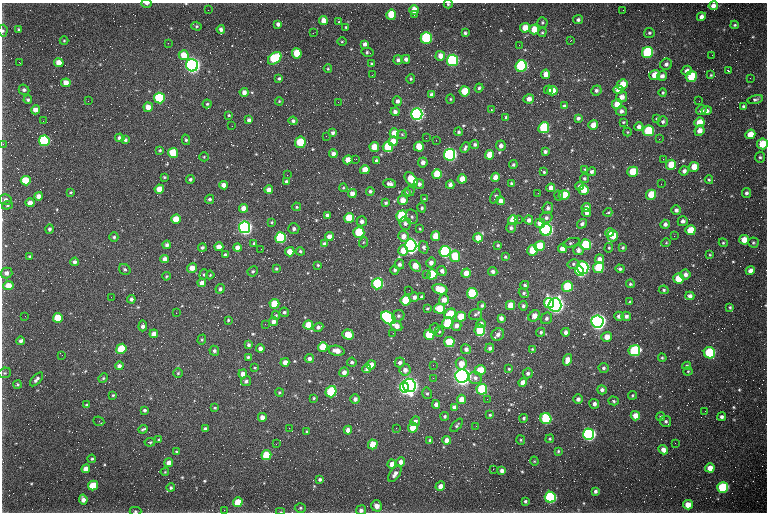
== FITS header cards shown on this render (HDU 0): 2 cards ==
NAXIS1  =                  765 /fastest changing axis
NAXIS2  =                  510 /next to fastest changing axis

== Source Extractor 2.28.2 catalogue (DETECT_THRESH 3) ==
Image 765 x 510 px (HDU 0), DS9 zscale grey, 1 PNG px = 1 image px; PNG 769 x 514 px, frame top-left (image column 1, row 510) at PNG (2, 3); each listed source drawn as its Kron ellipse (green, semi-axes under 4 px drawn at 4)
Background 605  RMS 17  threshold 50.2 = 3 sigma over >= 5 px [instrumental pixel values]
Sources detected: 589; of the 589, the 500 brightest by FLUX_AUTO listed and drawn (89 fainter detections omitted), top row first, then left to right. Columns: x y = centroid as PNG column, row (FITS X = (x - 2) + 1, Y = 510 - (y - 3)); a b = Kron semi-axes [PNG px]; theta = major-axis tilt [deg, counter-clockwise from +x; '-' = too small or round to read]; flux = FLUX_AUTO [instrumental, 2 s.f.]
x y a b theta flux
147 3 5 3 - 3.1e+03
448 4 4 4 - 1.5e+03
713 6 4 4 - 6.1e+03
208 10 2 2 - 3.9e+03
414 10 5 4 - 1.7e+04
623 10 2 2 - 1.1e+03
391 15 5 5 - 3.1e+04
414 15 2 2 - 2.0e+03
701 17 5 4 - 5.9e+03
578 20 5 4 - 2.8e+03
323 21 4 4 - 1.0e+04
339 22 4 4 - 1.2e+03
542 22 5 5 - 1.9e+03
278 24 4 4 - 4.2e+03
735 25 4 3 - 1.5e+03
197 26 5 4 - 1.6e+03
346 27 3 3 - 1.3e+03
525 28 5 4 - 1.3e+04
19 29 4 4 - 1.6e+03
221 29 4 4 - 3.8e+03
534 29 5 4 - 1.7e+04
3 31 6 4 87 1.9e+03
542 32 5 4 - 1.4e+03
313 33 2 2 - 4.3e+03
465 33 4 3 - 1.9e+03
649 33 5 5 - 1.9e+03
426 38 5 5 - 1.1e+05
571 40 3 2 - 2.1e+03
64 41 4 4 - 1.2e+03
342 42 5 3 - 1.1e+03
168 43 2 2 - 5.4e+03
365 44 4 4 - 4.7e+03
519 45 2 2 - 2.6e+03
368 52 6 3 -12 1.9e+03
647 52 6 5 - 1.2e+05
297 53 5 5 - 3.1e+04
184 55 5 5 - 2.1e+04
712 55 2 2 - 3.1e+03
440 56 5 5 - 8.4e+03
275 58 7 5 41 7.7e+04
406 59 4 4 - 4.4e+03
398 60 5 4 - 3.9e+03
452 60 5 5 - 2.1e+05
19 62 3 2 - 2.6e+03
59 63 5 4 - 1.4e+04
372 64 4 3 - 2.8e+03
666 64 6 5 - 3.6e+03
192 65 6 6 - 7.2e+05
521 66 6 5 - 1.8e+05
328 69 4 3 - 1.1e+03
687 70 5 4 - 4.1e+03
728 71 3 2 - 1.2e+03
546 74 4 4 - 1.1e+04
372 75 3 2 - 1.6e+03
654 75 5 5 - 1.5e+04
711 75 4 3 - 1.1e+03
662 76 5 4 - 5.1e+03
691 77 5 5 - 4.6e+04
279 78 3 3 - 1.8e+03
750 78 2 2 - 2.4e+03
411 79 5 4 - 1.6e+03
66 83 4 4 - 9.4e+03
622 84 5 4 - 1.8e+04
479 88 4 4 - 2.3e+03
24 90 5 5 - 3.0e+03
548 90 4 3 - 3.4e+03
596 90 5 5 - 3.1e+03
618 90 5 4 - 1.2e+04
465 91 5 5 - 3.4e+04
553 91 5 4 - 1.3e+04
244 92 4 4 - 5.7e+03
663 93 4 4 - 1.5e+03
431 95 4 3 - 3.2e+03
622 97 5 5 - 8.1e+03
159 98 5 5 - 9.7e+04
450 99 4 4 - 1.3e+03
529 99 5 4 - 6.3e+03
755 99 8 4 14 2.2e+03
28 100 4 4 - 2.0e+03
88 101 2 2 - 2.9e+03
279 101 4 3 - 1.2e+03
397 101 4 4 - 4.0e+03
699 101 2 2 - 1.2e+03
338 102 2 2 - 3.1e+03
207 104 4 4 - 1.4e+03
617 104 5 5 - 2.0e+04
564 106 4 3 - 2.9e+03
743 106 3 3 - 1.7e+03
148 107 5 4 - 1.1e+04
491 109 3 2 - 1.2e+03
36 110 4 4 - 9.7e+03
701 110 5 4 - 5.2e+03
621 111 5 5 - 4.7e+03
707 111 5 4 - 3.9e+03
395 112 4 4 - 4.6e+03
417 114 6 6 - 3.9e+05
229 115 3 2 - 1.3e+03
506 117 3 3 - 1.7e+03
578 118 4 3 - 3.9e+03
657 118 4 3 - 1.2e+03
249 120 4 4 - 3.8e+03
43 121 2 2 - 2.0e+03
293 121 4 4 - 2.7e+03
623 122 4 3 - 1.2e+03
663 122 5 5 - 2.8e+03
699 122 5 4 - 1.7e+04
593 125 5 4 - 1.3e+04
232 126 2 2 - 4.6e+03
639 127 4 4 - 4.5e+03
544 128 5 5 - 7.1e+04
648 131 5 5 - 6.9e+04
699 131 5 5 - 8.6e+03
459 132 4 4 - 1.9e+03
627 132 4 4 - 1.1e+03
333 133 4 4 - 2.8e+03
394 133 4 4 - 1.2e+04
402 134 5 4 - 1.3e+03
750 134 5 4 - 1.5e+04
326 136 2 2 - 2.5e+03
120 138 4 4 - 4.8e+03
426 138 2 2 - 3.1e+03
659 139 2 2 - 5.7e+03
125 140 4 3 - 3.0e+03
186 140 5 4 - 1.8e+03
436 140 2 2 - 2.3e+03
44 141 5 5 - 1.5e+05
393 141 5 4 - 1.5e+04
300 142 6 5 - 4.2e+04
3 144 3 2 - 3.0e+03
762 144 5 5 - 3.3e+04
475 145 4 4 - 2.9e+03
501 146 5 5 - 5.1e+03
374 147 5 5 - 2.0e+04
388 147 5 5 - 4.4e+04
419 147 5 5 - 2.1e+04
465 148 5 3 - 2.6e+03
160 150 3 3 - 1.3e+03
545 152 4 3 - 2.9e+03
173 153 5 5 - 3.4e+04
333 154 4 4 - 5.0e+03
450 155 5 5 - 3.3e+05
490 155 5 4 - 1.7e+04
204 157 5 4 - 1.3e+03
760 157 5 5 - 2.1e+03
356 159 2 2 - 4.5e+03
663 159 2 2 - 9.3e+03
348 160 4 4 - 1.3e+04
376 161 4 3 - 2.9e+03
423 162 5 4 - 5.3e+03
513 165 4 4 - 2.2e+03
671 165 5 5 - 2.7e+04
694 167 5 4 - 1.8e+04
585 169 4 4 - 1.4e+03
365 170 5 4 - 1.3e+04
684 171 5 4 - 4.0e+03
544 172 3 3 - 1.6e+03
591 172 4 4 - 3.0e+03
633 172 5 5 - 2.8e+04
437 174 5 5 - 3.0e+04
287 175 2 2 - 8.0e+03
164 177 4 3 - 1.4e+03
495 177 4 4 - 9.7e+03
584 178 4 4 - 1.8e+03
190 179 4 4 - 2.3e+03
411 179 8 5 -49 3.3e+04
462 179 4 4 - 1.4e+04
709 180 4 3 - 1.4e+03
26 181 5 5 - 3.3e+04
286 181 3 3 - 2.3e+03
511 183 4 4 - 1.9e+03
390 184 6 4 -5 4.5e+03
419 184 5 4 - 3.9e+03
661 184 2 2 - 3.4e+03
223 185 4 4 - 6.3e+03
450 185 4 4 - 4.1e+03
579 186 4 3 - 3.3e+03
343 188 4 4 - 1.2e+03
551 188 4 4 - 7.7e+03
159 189 4 4 - 1.6e+04
269 190 4 4 - 8.1e+03
584 190 5 5 - 1.8e+04
370 191 4 4 - 2.6e+03
410 191 5 4 - 2.0e+03
71 192 3 3 - 1.1e+03
406 193 4 3 - 1.3e+03
538 193 2 2 - 1.1e+03
746 193 5 4 - 2.8e+03
352 194 4 4 - 7.8e+03
558 195 5 4 - 1.6e+03
564 195 5 5 - 2.4e+04
651 195 5 5 - 3.5e+04
39 196 4 4 - 7.6e+03
495 196 8 4 64 2.8e+03
5 199 6 5 - 3.5e+03
210 199 4 4 - 2.4e+03
424 199 3 2 - 1.2e+03
403 200 5 5 - 1.1e+04
501 201 4 4 - 6.3e+03
30 203 4 4 - 9.2e+03
386 203 3 3 - 1.9e+03
7 205 5 4 - 1.4e+03
296 207 4 3 - 1.3e+03
243 208 4 4 - 9.2e+03
422 208 5 4 - 2.0e+03
548 208 5 5 - 3.3e+03
586 208 4 4 - 7.8e+03
676 210 5 5 - 3.3e+03
608 212 4 2 - 1.4e+03
587 213 4 4 - 5.1e+03
327 215 4 3 - 2.6e+03
402 216 5 5 - 9.0e+04
412 217 7 6 - 2.9e+03
349 218 5 5 - 3.7e+04
546 218 6 5 - 3.7e+03
176 219 5 4 - 1.9e+04
519 219 3 2 - 1.3e+03
513 220 5 5 - 3.0e+04
529 220 4 4 - 5.0e+03
362 221 5 5 - 4.0e+03
683 221 5 5 - 4.0e+03
272 222 4 4 - 1.2e+03
405 223 6 5 - 4.0e+03
540 223 5 5 - 1.4e+04
582 224 5 4 - 3.0e+03
665 224 4 4 - 4.1e+03
245 227 5 5 - 5.1e+05
511 228 5 5 - 2.8e+03
50 229 4 4 - 2.5e+03
294 229 5 5 - 3.5e+03
420 229 3 3 - 1.1e+03
546 230 6 5 - 2.5e+05
690 230 5 5 - 2.8e+04
359 232 5 5 - 5.9e+04
609 233 4 4 - 1.3e+04
329 236 4 4 - 7.4e+03
403 236 5 5 - 8.3e+03
435 236 5 4 - 1.7e+04
613 236 5 5 - 1.9e+04
674 236 3 2 - 1.5e+03
114 237 5 4 - 2.3e+03
281 238 5 5 - 1.4e+05
478 238 5 4 - 1.4e+04
744 240 5 5 - 1.4e+04
364 242 5 3 - 1.1e+03
254 243 4 3 - 1.6e+03
571 243 8 4 19 2.2e+03
666 243 5 3 - 1.1e+03
723 243 4 4 - 1.3e+03
753 243 5 5 - 1.6e+03
324 244 4 4 - 3.8e+03
167 245 4 4 - 4.0e+03
411 245 7 5 -90 4.7e+05
498 245 3 3 - 1.7e+03
586 245 5 5 - 8.3e+04
539 246 5 5 - 3.7e+04
202 247 4 3 - 2.4e+03
219 247 4 4 - 9.7e+03
424 247 6 4 -75 3.4e+03
623 247 4 3 - 1.7e+03
237 248 4 4 - 7.1e+03
609 248 5 4 - 1.5e+03
261 249 2 2 - 3.6e+03
563 249 5 4 - 1.3e+04
532 250 5 5 - 3.0e+04
578 250 5 5 - 4.6e+03
300 251 4 4 - 1.9e+03
403 251 5 5 - 1.4e+04
445 251 5 5 - 2.3e+05
290 252 4 4 - 1.5e+04
225 255 4 3 - 2.7e+03
710 255 4 3 - 1.2e+03
30 256 3 2 - 1.3e+03
455 256 5 5 - 4.2e+04
505 257 4 3 - 1.5e+03
165 259 4 4 - 7.0e+03
599 259 5 4 - 7.0e+03
75 262 4 4 - 4.1e+03
431 263 5 4 - 5.5e+03
399 264 5 5 - 3.4e+03
573 264 6 5 - 2.3e+03
318 265 3 3 - 1.3e+03
415 266 6 4 -51 1.5e+04
192 268 5 4 - 9.9e+03
583 268 6 6 - 2.3e+05
598 268 5 5 - 5.8e+04
125 269 6 5 - 2.3e+03
276 269 4 3 - 1.6e+03
620 269 4 4 - 2.8e+03
395 270 4 4 - 2.3e+03
253 271 5 5 - 2.0e+03
442 271 5 4 - 4.0e+03
493 271 5 4 - 3.4e+03
579 271 5 4 - 1.4e+05
750 271 5 4 - 6.1e+03
6 273 6 5 - 4.7e+03
466 273 5 4 - 1.4e+04
204 274 5 4 - 1.7e+03
426 274 3 2 - 3.2e+03
432 274 5 5 - 4.9e+04
210 275 4 3 - 1.0e+03
685 275 5 5 - 5.2e+03
166 276 4 3 - 1.1e+03
678 278 5 5 - 3.5e+04
202 283 4 4 - 7.5e+03
378 284 5 5 - 1.4e+05
630 284 4 4 - 1.7e+03
8 285 5 4 - 1.4e+04
525 285 4 4 - 2.1e+03
567 287 5 5 - 6.4e+04
220 289 5 4 - 2.6e+03
440 289 7 5 -16 2.5e+04
409 290 2 2 - 1.1e+03
664 290 5 4 - 1.8e+03
472 293 5 5 - 8.8e+04
524 293 5 4 - 2.3e+03
421 296 3 3 - 1.3e+03
690 296 4 4 - 5.1e+03
111 297 2 2 - 2.2e+03
414 297 5 4 - 4.8e+03
131 299 4 4 - 3.0e+03
406 300 5 5 - 4.4e+04
444 300 5 5 - 9.1e+03
630 302 4 3 - 1.2e+03
549 303 5 5 - 8.4e+04
274 304 5 5 - 2.8e+04
482 305 4 3 - 2.2e+03
510 305 4 4 - 1.8e+04
555 305 6 6 - 7.9e+05
523 306 4 4 - 2.9e+03
730 307 3 3 - 1.5e+03
427 308 3 3 - 1.4e+03
439 309 5 5 - 3.2e+04
284 312 5 4 - 2.2e+03
176 313 2 2 - 1.3e+03
450 314 6 5 - 3.2e+04
475 314 6 5 - 2.4e+03
276 315 4 3 - 1.4e+03
25 316 2 2 - 1.5e+03
398 316 6 5 - 2.5e+03
534 316 6 5 - 1.1e+04
619 316 4 4 - 4.7e+03
626 316 5 4 - 4.0e+03
461 317 5 5 - 2.7e+04
58 318 5 4 - 3.5e+04
388 318 8 5 -32 1.8e+05
501 318 4 4 - 4.3e+03
546 318 6 5 - 3.2e+03
228 320 4 4 - 1.3e+03
273 321 4 4 - 4.9e+03
597 321 6 6 - 7.4e+05
447 323 6 5 - 5.0e+04
265 324 2 2 - 1.3e+03
481 324 4 4 - 4.6e+03
308 325 5 4 - 2.0e+04
143 326 5 4 - 4.4e+03
396 326 6 5 - 7.9e+03
456 326 5 5 - 6.0e+03
318 327 5 4 - 3.3e+03
434 328 5 4 - 1.8e+03
480 330 5 5 - 6.0e+04
439 332 5 4 - 1.6e+03
541 332 5 4 - 1.8e+03
566 332 4 4 - 4.6e+03
393 333 2 2 - 2.4e+03
154 334 4 4 - 7.5e+03
498 334 7 5 40 5.0e+03
348 335 5 5 - 1.7e+04
429 335 5 5 - 4.8e+04
607 337 5 5 - 1.2e+04
202 340 5 4 - 1.3e+03
21 341 4 4 - 3.6e+03
449 342 5 5 - 4.7e+04
249 345 4 4 - 2.7e+03
323 347 5 4 - 2.7e+04
490 348 4 4 - 3.2e+03
121 349 5 5 - 3.6e+04
260 349 4 4 - 5.1e+03
466 349 5 5 - 4.1e+03
533 349 3 2 - 1.3e+03
214 351 5 5 - 2.4e+03
337 351 8 5 -10 8.9e+03
634 351 6 5 - 1.3e+05
709 353 6 5 - 1.1e+05
62 355 3 2 - 2.0e+03
248 357 3 3 - 1.7e+03
662 358 4 3 - 1.4e+03
309 359 4 4 - 3.8e+03
567 360 6 4 72 9.8e+03
285 362 4 4 - 7.9e+03
352 362 5 4 - 2.3e+03
400 363 5 5 - 4.2e+03
461 364 6 5 - 1.2e+04
371 365 4 4 - 1.0e+04
433 365 2 2 - 2.8e+03
119 366 4 4 - 4.1e+03
687 366 4 4 - 2.0e+03
255 368 4 3 - 1.1e+03
603 368 5 5 - 2.4e+03
367 369 4 4 - 3.1e+03
509 369 3 3 - 1.3e+03
405 370 6 5 - 6.1e+03
480 370 5 5 - 3.1e+04
688 371 4 4 - 1.1e+03
344 372 5 4 - 5.9e+03
5 373 6 5 - 1.9e+03
178 373 5 4 - 1.6e+03
528 373 5 5 - 3.4e+03
243 374 4 4 - 6.6e+03
462 376 7 6 - 1.0e+06
103 378 5 4 - 1.5e+03
433 378 3 3 - 1.2e+03
475 378 7 6 - 4.3e+03
36 379 8 4 48 3.6e+03
246 381 5 4 - 2.6e+03
523 382 4 4 - 7.6e+03
18 384 4 4 - 1.4e+03
409 385 6 6 - 7.2e+05
404 387 5 4 - 3.0e+05
482 389 5 5 - 8.8e+04
602 390 5 4 - 3.8e+03
331 392 6 5 - 7.5e+04
279 393 4 4 - 1.6e+03
427 393 6 4 -75 2.0e+03
113 395 4 3 - 1.3e+03
632 395 4 4 - 1.4e+03
314 398 3 3 - 1.3e+03
355 399 5 4 - 4.2e+03
461 399 4 4 - 1.3e+04
487 399 2 2 - 2.7e+03
578 399 4 4 - 4.2e+03
614 401 5 4 - 1.7e+03
594 404 5 4 - 4.3e+03
86 405 4 3 - 1.5e+03
436 405 4 4 - 6.4e+03
454 407 4 4 - 4.9e+03
215 408 4 3 - 1.4e+03
145 410 3 3 - 2.4e+03
705 411 2 2 - 1.9e+03
490 415 3 3 - 1.3e+03
445 416 4 4 - 2.0e+03
635 416 5 4 - 1.3e+04
262 417 4 4 - 6.2e+03
661 417 4 4 - 2.3e+03
722 417 4 4 - 3.2e+03
524 418 4 4 - 2.0e+03
546 419 5 5 - 1.0e+05
99 421 5 5 - 1.1e+03
415 421 5 4 - 3.4e+03
666 421 5 5 - 2.6e+03
457 425 8 4 50 1.8e+03
476 426 2 2 - 1.2e+03
289 428 2 2 - 2.7e+03
396 428 2 2 - 1.1e+03
413 428 5 5 - 2.3e+04
143 429 5 3 - 1.8e+03
205 429 4 3 - 3.4e+03
348 430 4 4 - 7.6e+03
307 431 3 3 - 1.5e+03
589 434 5 5 - 3.6e+05
550 439 4 4 - 1.5e+03
159 440 3 3 - 1.5e+03
430 440 4 3 - 2.2e+03
447 440 4 4 - 8.2e+03
521 440 5 4 - 1.4e+03
150 442 5 4 - 1.5e+03
675 443 3 2 - 1.2e+03
276 444 3 2 - 1.8e+03
373 444 5 4 - 2.5e+04
663 450 5 4 - 7.7e+03
558 451 3 3 - 1.4e+03
177 452 4 3 - 1.6e+03
266 455 5 5 - 4.3e+04
92 459 4 4 - 1.6e+03
534 461 4 4 - 1.0e+03
169 462 4 4 - 7.5e+03
401 462 4 4 - 6.1e+03
392 464 4 4 - 9.0e+03
710 468 5 4 - 1.2e+04
86 469 4 4 - 1.2e+04
493 469 2 2 - 1.5e+04
502 471 4 4 - 4.9e+03
165 472 4 3 - 1.1e+03
395 474 9 5 56 5.8e+03
320 479 4 4 - 2.5e+03
93 485 5 4 - 3.7e+04
440 486 5 4 - 8.4e+03
171 488 4 4 - 2.3e+03
723 488 5 5 - 1.2e+05
595 491 4 3 - 2.8e+03
550 497 5 5 - 1.9e+05
83 499 5 4 - 6.4e+03
525 501 3 3 - 1.9e+03
238 502 5 4 - 2.7e+04
688 505 5 4 - 1.7e+04
377 506 5 5 - 8.2e+03
300 508 5 4 - 1.9e+03
224 510 2 2 - 5.7e+03
361 510 5 5 - 3.6e+03
135 511 6 4 1 1.7e+03
281 512 5 3 - 1.1e+03
At the frame edge (FLAGS 8, measured only in part): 9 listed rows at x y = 147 3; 448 4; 713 6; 3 31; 3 144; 762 144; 361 510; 135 511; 281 512
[89 fainter detections neither listed nor drawn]

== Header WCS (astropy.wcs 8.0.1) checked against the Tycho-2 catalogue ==
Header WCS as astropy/WCSLIB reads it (CRVAL/CRPIX/CD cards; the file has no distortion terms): RA---TAN/DEC--TAN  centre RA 01:46:40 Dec +61:13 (26.67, +61.21 deg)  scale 1.48 arcsec/px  FOV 18.9' x 12.6'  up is +179 deg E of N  parity flipped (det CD > 0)
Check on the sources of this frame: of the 60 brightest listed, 46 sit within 2.2 arcsec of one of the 67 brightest Tycho-2 stars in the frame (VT <= 13.24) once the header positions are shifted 0.25 arcsec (0.15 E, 0.20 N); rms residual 0.78 arcsec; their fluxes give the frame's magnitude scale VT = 24.00 - 2.5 log10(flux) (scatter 0.15 mag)
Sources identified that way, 47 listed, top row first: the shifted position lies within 2.2 arcsec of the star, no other Tycho-2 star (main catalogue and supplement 1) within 4.4 arcsec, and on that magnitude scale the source's flux lands within +1.5 / -3 mag of the star's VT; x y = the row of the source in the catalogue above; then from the Tycho-2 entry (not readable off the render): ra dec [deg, ICRS J2000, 3 dp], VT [Tycho-2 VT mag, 2 dp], TYC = Tycho-2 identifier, HIP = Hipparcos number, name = IAU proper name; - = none
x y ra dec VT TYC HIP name
426 38 26.635 +61.119 11.41 4032-2650-1 - -
647 52 26.445 +61.124 11.30 4032-1689-1 - -
297 53 26.744 +61.127 12.89 4032-2113-1 - -
275 58 26.764 +61.129 11.85 4032-1709-1 - -
452 60 26.612 +61.128 10.62 4032-1751-1 - -
192 65 26.834 +61.132 9.18 4032-3020-1 8325 -
521 66 26.553 +61.130 10.93 4032-1661-1 - -
159 98 26.862 +61.146 11.44 4032-2778-1 - -
417 114 26.642 +61.151 10.08 4032-2415-1 - -
544 128 26.533 +61.155 12.62 4032-2478-1 - -
648 131 26.444 +61.156 12.68 4032-3047-1 - -
44 141 26.960 +61.164 11.23 4032-2543-1 - -
450 155 26.613 +61.167 10.35 4032-2171-1 - -
402 216 26.653 +61.193 11.74 4032-2359-1 - -
245 227 26.787 +61.198 9.65 4032-1477-1 8305 -
546 230 26.529 +61.198 10.56 4032-2137-1 - -
359 232 26.689 +61.200 12.59 4032-2479-1 - -
281 238 26.756 +61.203 11.03 4032-2516-1 - -
411 245 26.645 +61.205 10.21 4032-1089-1 - -
586 245 26.495 +61.203 11.81 4032-1213-1 - -
445 251 26.615 +61.207 10.76 4032-1965-1 - -
583 268 26.497 +61.213 10.59 4032-1893-1 - -
598 268 26.484 +61.213 11.55 4032-2367-1 - -
579 271 26.500 +61.214 10.98 4032-1893-2 - -
678 278 26.415 +61.216 12.28 4032-1659-1 - -
378 284 26.673 +61.221 10.99 4032-1437-1 - -
472 293 26.591 +61.224 11.47 4032-2812-1 - -
406 300 26.648 +61.228 11.81 4032-1819-1 - -
549 303 26.526 +61.228 11.20 4032-3101-1 8239 -
555 305 26.520 +61.228 9.04 4032-2269-1 8239 -
58 318 26.946 +61.237 12.23 4032-2998-1 - -
388 318 26.663 +61.235 11.10 4032-2259-1 - -
597 321 26.484 +61.235 9.05 4032-1601-1 - -
480 330 26.585 +61.239 11.38 4032-1841-1 - -
449 342 26.610 +61.244 10.95 4032-1633-1 - -
634 351 26.452 +61.247 11.23 4032-2581-1 - -
709 353 26.387 +61.247 11.87 4032-2955-1 - -
462 376 26.599 +61.258 8.60 4032-2615-1 8260 -
409 385 26.644 +61.262 9.35 4032-3013-1 - -
404 387 26.648 +61.263 10.38 4032-3099-1 - -
482 389 26.582 +61.264 11.79 4032-1531-1 - -
331 392 26.711 +61.266 11.79 4032-2907-1 - -
546 419 26.526 +61.275 11.34 4032-1925-1 - -
589 434 26.489 +61.281 10.27 4032-2021-1 - -
93 485 26.914 +61.306 12.51 4032-2601-1 - -
723 488 26.373 +61.302 11.38 4032-989-1 - -
550 497 26.521 +61.308 10.86 4032-2811-1 - -